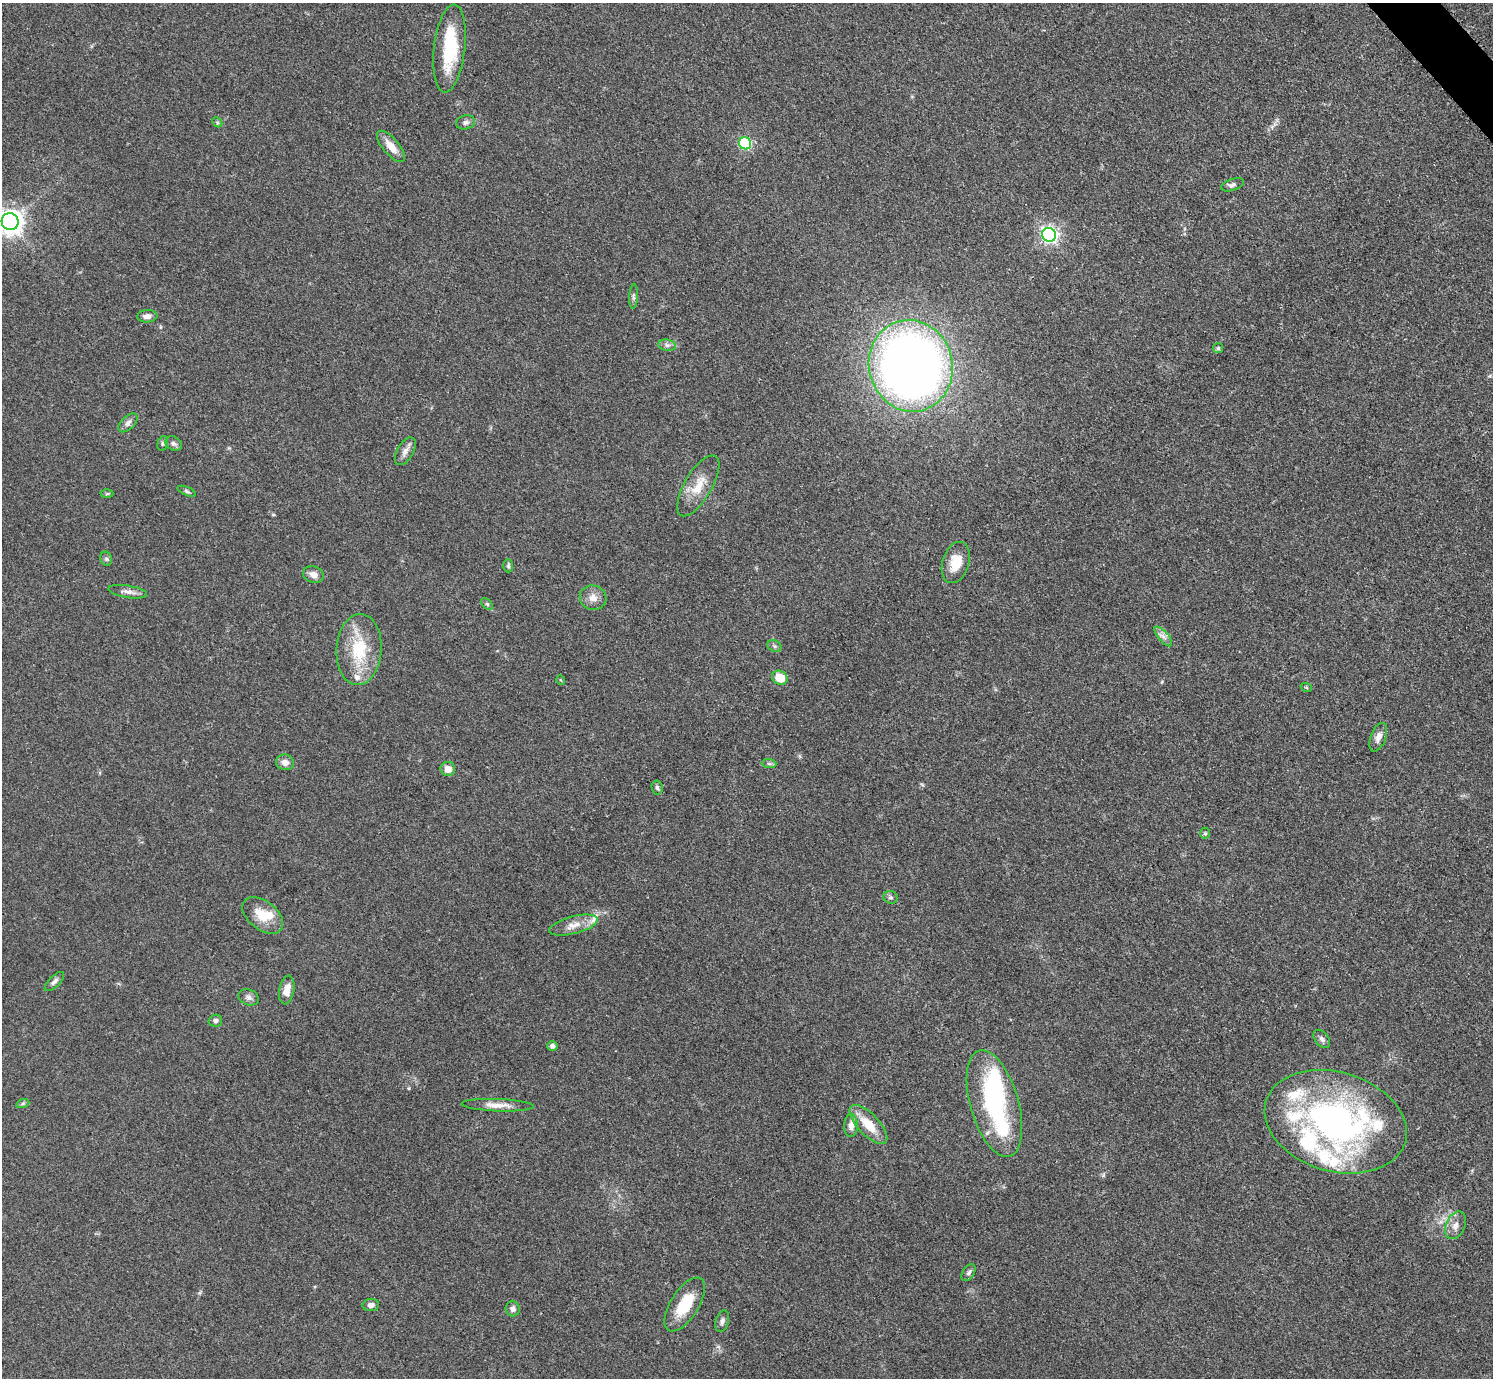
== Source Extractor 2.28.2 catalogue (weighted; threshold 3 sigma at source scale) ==
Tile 10 of 4 x 4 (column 2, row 3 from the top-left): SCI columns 1499-2989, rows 1687-3062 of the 5984 x 5981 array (HDU 1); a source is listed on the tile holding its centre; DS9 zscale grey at full resolution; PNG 1495 x 1380 px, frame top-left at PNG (2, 3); each listed source drawn as its Kron ellipse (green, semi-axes under 4 px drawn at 4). Shown black and unused: <1% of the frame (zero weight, under 3 of 5 exposures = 1% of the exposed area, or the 3 px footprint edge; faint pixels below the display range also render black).
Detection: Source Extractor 2.28.2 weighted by HDU 2 'WHT'; one run over the whole footprint, this tile lists its part. Background 0.0959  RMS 0.0067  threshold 0.0301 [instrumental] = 3 sigma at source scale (4.5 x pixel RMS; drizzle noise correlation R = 1.50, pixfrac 1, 0.05/0.05 arcsec/px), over >= 5 px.
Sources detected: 72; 2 inside a brighter object's white glare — neither listed nor drawn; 10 inside a brighter listed object's ellipse — not listed separately; the other 60 listed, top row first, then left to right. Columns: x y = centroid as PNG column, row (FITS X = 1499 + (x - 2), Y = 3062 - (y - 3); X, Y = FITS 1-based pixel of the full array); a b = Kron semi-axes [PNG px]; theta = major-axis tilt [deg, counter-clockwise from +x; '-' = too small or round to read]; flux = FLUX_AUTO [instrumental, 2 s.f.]
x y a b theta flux
449 48 44 15 83 37
217 122 5 4 - 0.94
466 122 10 7 13 2.2
745 143 6 6 - 66
391 146 19 8 -50 8.2
1233 185 12 5 19 2.2
10 222 8 8 - 640
1049 235 7 7 - 220
633 296 12 4 87 1.6
147 316 10 6 5 3.7
667 345 9 5 -9 2.2
1218 348 5 5 - 1.1
911 366 46 42 -75 600
128 423 11 6 44 2.9
163 443 7 5 73 1.2
174 444 9 6 -30 2
405 451 15 8 60 4.2
698 486 34 13 60 15
187 491 9 4 -24 1.3
107 494 6 4 1 0.96
106 559 7 5 -69 1.5
956 563 21 13 72 14
508 566 7 5 -89 1.2
313 574 10 8 -18 4
128 592 19 6 -9 3.9
593 598 13 12 - 5.6
487 604 7 4 -44 1.3
1163 636 12 5 -50 3
774 646 7 5 -23 1.5
359 649 35 22 86 32
780 678 8 6 -31 12
561 680 5 3 - 0.55
1306 687 6 3 -19 0.73
1378 737 15 7 69 4.2
285 762 9 8 - 4.2
769 764 7 4 -2 1.4
448 769 7 7 - 5.8
657 787 7 5 -84 1.7
1205 833 6 5 - 0.98
891 897 7 6 - 1.6
263 915 23 14 -38 15
573 925 25 8 14 7.8
54 981 12 5 44 2.3
287 990 14 7 80 6.9
249 997 10 7 -20 2.6
215 1021 7 6 - 1.8
1322 1039 10 6 -51 2.4
553 1046 5 5 - 2.5
23 1103 7 4 19 1
994 1103 55 24 -74 89
497 1105 36 6 -2 7
1336 1122 73 49 -16 230
868 1124 25 10 -47 16
851 1126 11 7 90 4.8
1456 1225 14 9 65 5
969 1273 9 6 58 1.8
685 1304 30 14 58 22
371 1305 8 6 8 2.8
513 1309 7 7 - 2.5
722 1321 11 6 74 2.3
Isophote crosses this tile's border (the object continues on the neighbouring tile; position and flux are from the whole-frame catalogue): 1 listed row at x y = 10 222